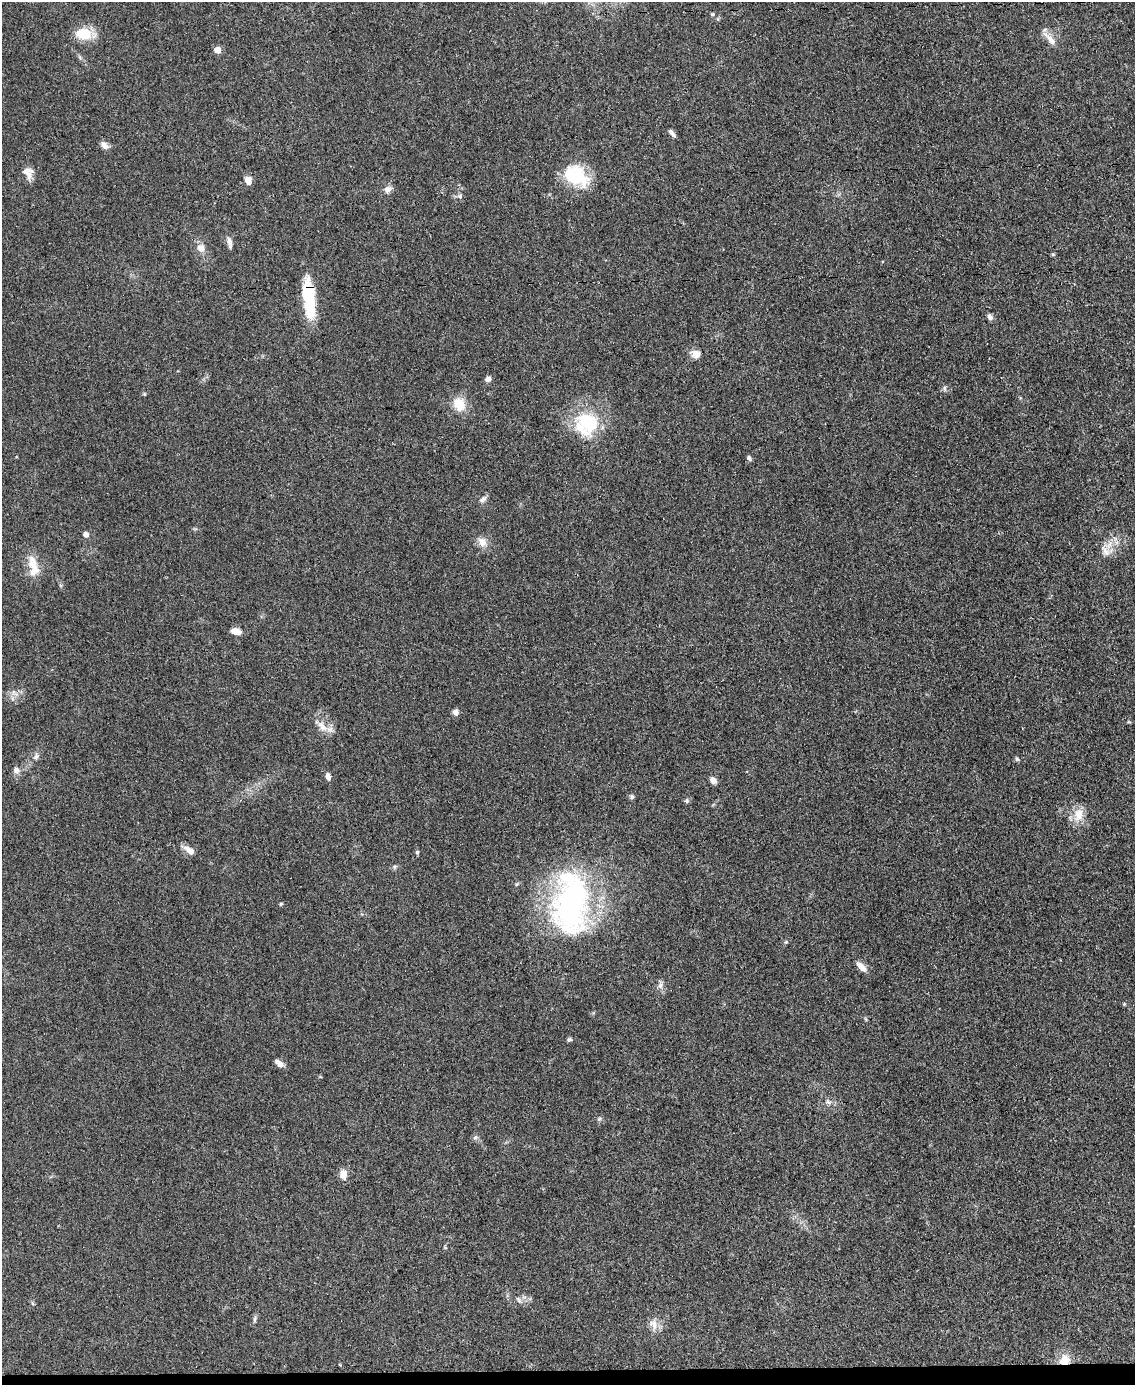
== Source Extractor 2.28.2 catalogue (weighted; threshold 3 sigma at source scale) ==
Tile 10 of 4 x 3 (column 2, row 3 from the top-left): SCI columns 1137-2269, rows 243-1625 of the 4542 x 4526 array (HDU 1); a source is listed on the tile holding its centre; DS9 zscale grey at full resolution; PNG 1137 x 1387 px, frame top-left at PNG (2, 2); no overlay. Shown black and unused: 1% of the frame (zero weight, under 3 of 5 exposures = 1% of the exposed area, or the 3 px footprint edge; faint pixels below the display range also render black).
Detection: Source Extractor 2.28.2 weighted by HDU 2 'WHT'; one run over the whole footprint, this tile lists its part. Background 0.0625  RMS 0.0059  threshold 0.0264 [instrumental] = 3 sigma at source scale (4.5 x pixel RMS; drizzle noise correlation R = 1.50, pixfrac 1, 0.05/0.05 arcsec/px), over >= 5 px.
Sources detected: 61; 1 inside a brighter listed object's ellipse — not listed separately; the other 60 listed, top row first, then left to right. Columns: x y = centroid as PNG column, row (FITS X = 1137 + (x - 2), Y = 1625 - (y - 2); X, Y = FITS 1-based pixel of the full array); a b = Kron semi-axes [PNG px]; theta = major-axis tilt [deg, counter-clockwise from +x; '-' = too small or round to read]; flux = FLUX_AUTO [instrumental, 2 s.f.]
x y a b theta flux
712 14 5 4 - 0.78
83 34 18 14 -9 15
1051 40 22 7 -49 5.2
217 50 5 5 - 8.7
672 133 11 4 -53 2.2
104 145 10 7 -46 3.4
28 173 16 12 -53 5.3
576 175 28 19 -34 33
248 180 8 7 - 4.4
388 189 8 7 - 3.5
460 196 7 6 - 1.5
229 242 14 5 -78 3
201 248 10 10 - 4
1053 254 5 4 - 0.68
309 298 46 13 -84 28
990 317 8 6 -49 1.9
696 354 13 10 -16 4.3
488 379 7 6 - 2.3
945 388 8 4 -82 1.1
144 394 5 4 - 0.62
459 404 15 13 -66 12
587 423 30 29 - 37
749 458 7 5 -54 1.4
483 499 11 6 45 2.2
86 534 7 6 - 2.3
482 542 12 10 -61 5.3
1106 552 13 9 -52 4.5
32 561 22 13 -88 8.3
236 631 12 7 -11 5.1
455 712 7 7 - 2.4
322 726 20 9 -48 6.3
36 757 10 7 42 2.3
1017 759 5 5 - 1
16 770 9 8 - 2.7
328 777 8 5 -72 2.8
713 780 8 6 -47 3.1
632 797 6 6 - 1.3
686 801 6 6 - 1.2
1078 814 19 13 79 8.8
189 850 14 6 -32 5.5
417 852 5 5 - 0.82
395 867 7 4 45 0.98
281 904 5 4 - 0.72
571 904 76 40 87 140
786 942 5 5 - 0.78
861 966 15 7 -45 4.2
660 986 9 6 75 2.4
1124 1004 4 4 - 0.53
569 1039 6 5 - 1.3
279 1063 12 6 -38 3.4
828 1101 9 5 -55 1.7
599 1119 8 4 31 1
475 1137 7 5 44 1.3
343 1174 12 9 -87 4.8
524 1297 7 4 -16 1.6
519 1300 10 4 -57 1.3
32 1303 6 4 -70 0.79
255 1319 10 5 79 1.5
654 1325 18 7 -89 4.3
1064 1361 11 10 - 9.4
Overlapping masked pixels (flux is a lower limit): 2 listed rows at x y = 309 298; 1064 1361